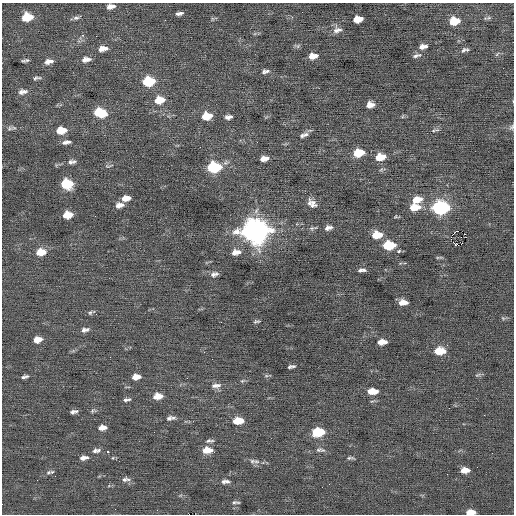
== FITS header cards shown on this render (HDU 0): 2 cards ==
NAXIS1  =                  512 / Axis length
NAXIS2  =                  512 / Axis length

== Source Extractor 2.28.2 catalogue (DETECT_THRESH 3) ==
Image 512 x 512 px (HDU 0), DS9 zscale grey, 1 PNG px = 1 image px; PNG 516 x 516 px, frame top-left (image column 1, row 512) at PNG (2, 3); no overlay
Background 0.0278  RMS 0.74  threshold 2.21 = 3 sigma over >= 5 px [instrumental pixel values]
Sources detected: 121; all 121 listed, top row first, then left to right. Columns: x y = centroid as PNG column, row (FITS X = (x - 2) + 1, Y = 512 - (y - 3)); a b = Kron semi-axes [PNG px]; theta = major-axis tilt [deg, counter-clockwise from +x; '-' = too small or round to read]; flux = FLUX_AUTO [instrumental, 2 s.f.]
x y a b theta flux
111 6 9 5 9 280
302 12 2 2 - 67
179 13 7 3 10 140
30 17 6 5 - 740
25 18 7 5 -88 940
76 18 10 5 16 140
489 18 7 5 42 87
212 19 6 4 72 64
358 19 8 5 13 780
165 20 2 2 - 200
454 21 9 7 8 1100
337 30 12 9 14 310
83 35 3 3 - 170
423 46 11 6 12 290
105 48 8 6 -28 240
101 49 6 6 - 230
463 50 9 5 56 120
467 50 5 4 - 65
497 54 7 3 45 65
417 55 13 5 14 170
313 56 9 6 8 430
88 59 7 5 -7 170
27 60 7 5 35 100
84 60 8 7 - 200
49 61 11 6 10 270
267 71 7 5 15 100
264 72 7 5 76 94
36 78 9 4 13 110
148 81 10 7 7 2300
21 92 7 7 - 170
24 92 8 7 - 170
159 100 10 7 10 890
370 105 8 7 - 340
100 112 11 8 -9 1700
207 116 9 7 9 970
403 116 6 3 71 53
228 117 9 5 9 190
512 127 9 6 58 120
10 128 9 7 8 140
61 130 10 7 6 790
435 130 13 4 13 120
305 135 9 6 34 170
302 136 6 4 59 82
66 142 11 5 7 200
359 153 10 6 11 1300
380 157 10 6 10 910
266 158 6 6 - 200
262 159 6 5 - 210
72 162 12 6 10 200
109 166 13 4 13 97
214 167 9 7 8 4200
381 170 6 4 20 79
67 184 9 7 -2 2400
126 198 9 6 9 440
417 199 12 7 10 640
313 204 13 8 -62 320
119 205 11 7 13 290
414 207 11 7 7 930
441 208 10 7 4 8900
68 215 9 6 9 780
396 217 6 3 -6 67
312 228 8 6 -17 110
328 228 11 7 13 210
255 231 12 10 3 48000
457 231 4 2 - 33
377 235 10 7 4 990
452 235 3 2 - 61
389 245 9 6 5 2300
458 245 4 2 - 5000
399 251 6 4 25 70
41 252 11 8 10 720
236 252 11 6 11 400
439 257 9 3 0 71
362 270 10 4 3 160
214 274 10 6 14 200
403 302 8 5 2 370
90 313 7 5 55 91
96 314 3 3 - 23
503 318 7 4 -45 71
256 321 8 4 6 84
85 330 10 5 12 200
38 340 9 6 12 500
382 342 9 5 4 420
440 351 10 6 2 1100
212 359 2 2 - 19
293 366 6 5 - 84
289 367 4 4 - 64
478 375 10 4 21 83
266 376 6 4 18 70
25 377 8 4 14 130
136 377 8 5 7 420
187 378 3 2 - 71
242 381 7 4 30 84
216 385 14 7 4 290
372 391 10 5 0 680
158 396 9 6 7 560
127 400 9 4 11 140
93 411 9 4 13 97
74 412 7 4 10 150
484 415 2 2 - 98
169 418 9 6 40 140
173 418 7 5 8 120
238 421 10 6 2 920
102 428 8 5 7 320
318 432 10 6 3 2000
209 441 11 4 4 130
96 450 11 6 9 190
207 450 11 6 1 670
320 450 14 6 -6 190
107 452 3 3 - 220
84 458 10 5 9 240
351 458 11 4 0 110
256 461 10 7 -3 200
465 470 8 5 4 390
48 473 7 6 - 130
447 474 2 2 - 69
126 479 11 6 4 190
225 481 12 5 0 200
234 502 8 5 11 120
157 510 2 2 - 30
470 512 8 5 1 440
At the frame edge (FLAGS 8, measured only in part): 2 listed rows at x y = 512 127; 470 512